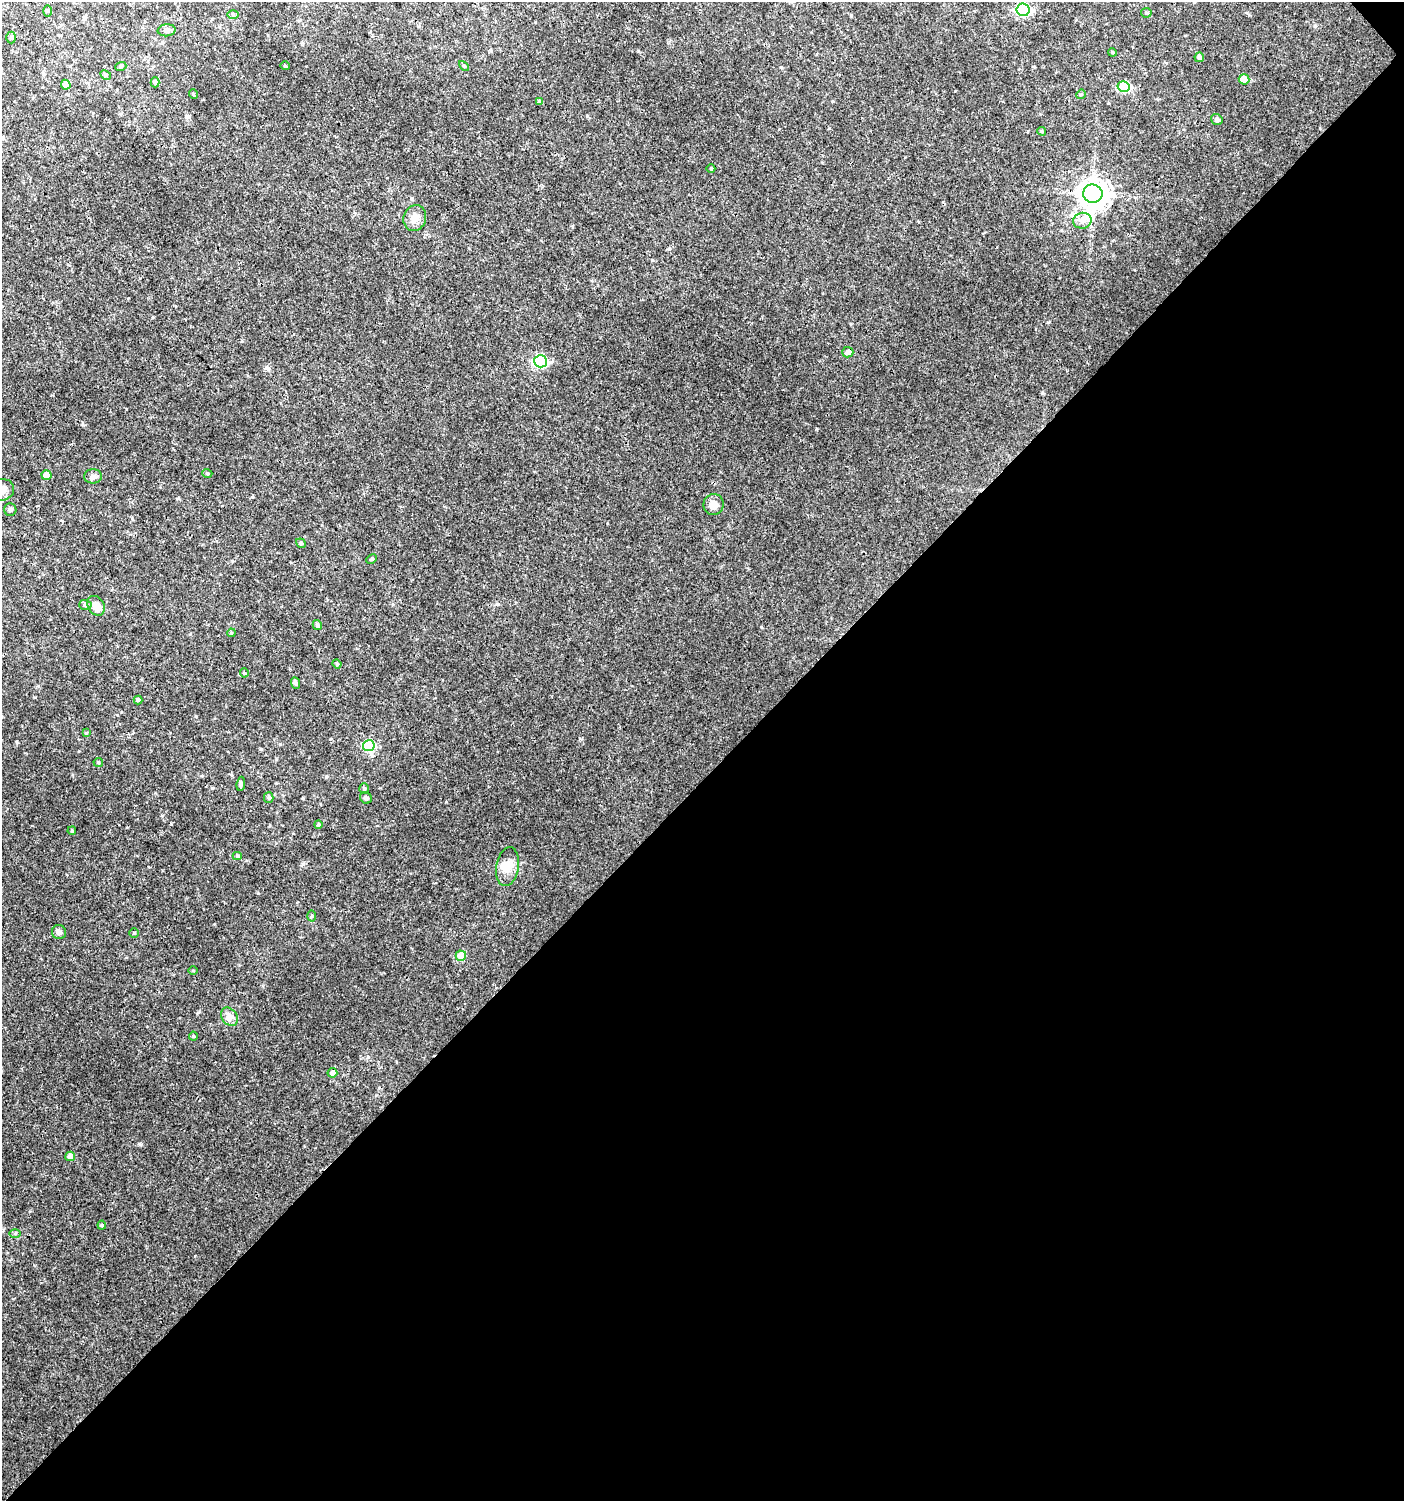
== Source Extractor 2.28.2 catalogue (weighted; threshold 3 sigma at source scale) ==
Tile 12 of 4 x 4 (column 4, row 3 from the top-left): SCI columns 4413-5814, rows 1531-3029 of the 6060 x 6084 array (HDU 1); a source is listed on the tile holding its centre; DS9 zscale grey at full resolution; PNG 1406 x 1503 px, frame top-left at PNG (2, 2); each listed source drawn as its Kron ellipse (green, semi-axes under 4 px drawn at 4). Shown black and unused: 48% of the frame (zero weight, under 3 of 4 exposures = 4% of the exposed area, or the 3 px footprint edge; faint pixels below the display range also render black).
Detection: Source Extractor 2.28.2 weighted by HDU 2 'WHT'; one run over the whole footprint, this tile lists its part. Background 0.00434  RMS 0.0022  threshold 0.00968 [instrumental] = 3 sigma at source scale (4.5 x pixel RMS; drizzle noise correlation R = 1.50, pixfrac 1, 0.0396/0.0396 arcsec/px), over >= 5 px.
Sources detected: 67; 1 inside a brighter object's white glare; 1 cosmic-ray / hot-pixel residue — neither listed nor drawn; the other 65 listed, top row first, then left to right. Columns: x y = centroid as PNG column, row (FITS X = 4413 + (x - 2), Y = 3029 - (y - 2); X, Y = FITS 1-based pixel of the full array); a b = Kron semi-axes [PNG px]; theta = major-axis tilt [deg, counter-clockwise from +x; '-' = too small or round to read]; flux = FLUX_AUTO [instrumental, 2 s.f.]
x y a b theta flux
1023 10 7 6 - 29
48 11 5 3 - 0.22
1146 13 5 5 - 0.28
233 14 6 4 0 0.28
167 30 9 6 8 0.73
11 38 6 5 - 0.36
1112 52 4 3 - 0.2
1199 57 4 4 - 0.52
121 66 5 3 - 0.22
285 66 5 3 - 0.16
464 66 6 3 -45 0.25
106 75 6 4 -27 0.33
1244 79 5 5 - 3
155 82 5 4 - 0.36
66 85 5 4 - 1.1
1123 87 6 5 - 12
193 94 5 3 - 0.17
1081 94 5 4 - 0.22
540 102 4 3 - 0.47
1217 119 6 5 - 0.56
1042 131 4 3 - 0.27
711 169 4 3 - 0.17
1093 194 10 9 - 280
415 218 13 11 70 1.6
1082 221 9 8 - 1.2
848 352 6 5 - 1
540 361 6 6 - 26
207 473 5 3 - 0.22
46 475 5 5 - 2.4
93 476 9 7 0 0.73
2 490 12 11 - 1.9
713 504 10 10 - 1.6
10 510 6 6 - 0.51
301 543 5 4 - 0.31
371 559 5 3 - 0.28
85 605 6 5 - 0.39
96 606 10 8 -59 1.9
317 625 5 4 - 0.41
231 633 4 3 - 0.2
337 664 4 4 - 0.26
244 673 4 4 - 0.22
296 683 6 3 -67 0.47
138 700 4 4 - 0.33
86 733 3 3 - 0.17
369 746 6 5 - 15
98 762 4 4 - 0.25
241 784 7 4 83 0.45
364 788 5 4 - 0.27
269 797 5 4 - 0.33
366 798 6 5 - 0.46
318 825 4 4 - 0.32
72 831 4 3 - 0.28
237 856 4 4 - 0.3
507 867 19 11 80 2.4
311 916 5 3 - 0.26
59 932 7 7 - 0.65
134 933 4 4 - 0.28
461 956 5 5 - 4
193 970 5 3 - 0.19
229 1017 10 7 -53 1
193 1036 4 4 - 0.22
332 1073 5 5 - 1.1
70 1156 5 4 - 1.5
102 1225 4 4 - 0.22
15 1234 6 4 1 0.27
Overlapping masked pixels (flux is a lower limit): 1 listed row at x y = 1093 194
Isophote crosses this tile's border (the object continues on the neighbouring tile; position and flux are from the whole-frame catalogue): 1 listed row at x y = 2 490
Unlisted compact peaks at least as high as the median listed source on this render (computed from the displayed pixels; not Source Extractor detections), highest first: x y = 140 1144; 171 824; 162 815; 446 802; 195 1256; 816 429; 83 425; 638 51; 1315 26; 1048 322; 580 739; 330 739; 326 777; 303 798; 258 893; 132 518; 212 788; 35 697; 268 368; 368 1057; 30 1211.